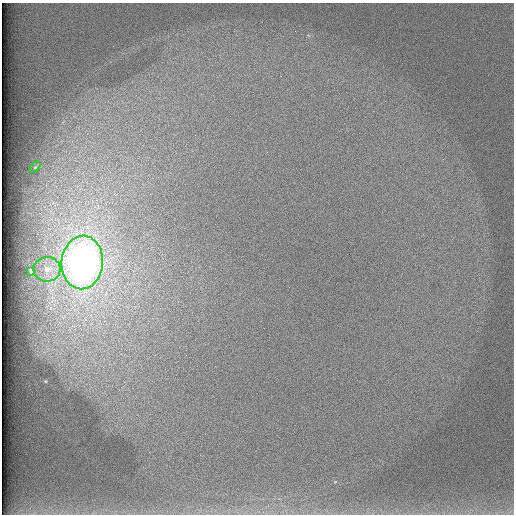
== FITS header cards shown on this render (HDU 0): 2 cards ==
NAXIS1  =                  512 /
NAXIS2  =                  512 /

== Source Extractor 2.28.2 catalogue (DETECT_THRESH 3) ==
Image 512 x 512 px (HDU 0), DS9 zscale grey, 1 PNG px = 1 image px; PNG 516 x 516 px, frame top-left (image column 1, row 512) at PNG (2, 3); each listed source drawn as its Kron ellipse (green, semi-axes under 4 px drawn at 4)
Background 98.2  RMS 2.8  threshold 8.45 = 3 sigma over >= 5 px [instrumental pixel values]
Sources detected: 4; all 4 listed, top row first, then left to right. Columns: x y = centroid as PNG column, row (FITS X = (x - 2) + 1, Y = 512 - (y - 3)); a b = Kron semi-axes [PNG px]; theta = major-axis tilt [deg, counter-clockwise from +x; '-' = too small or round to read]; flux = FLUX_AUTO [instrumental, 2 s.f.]
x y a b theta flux
35 167 6 4 44 250
82 262 27 20 84 100000
47 269 13 12 - 2200
31 271 4 3 - 310